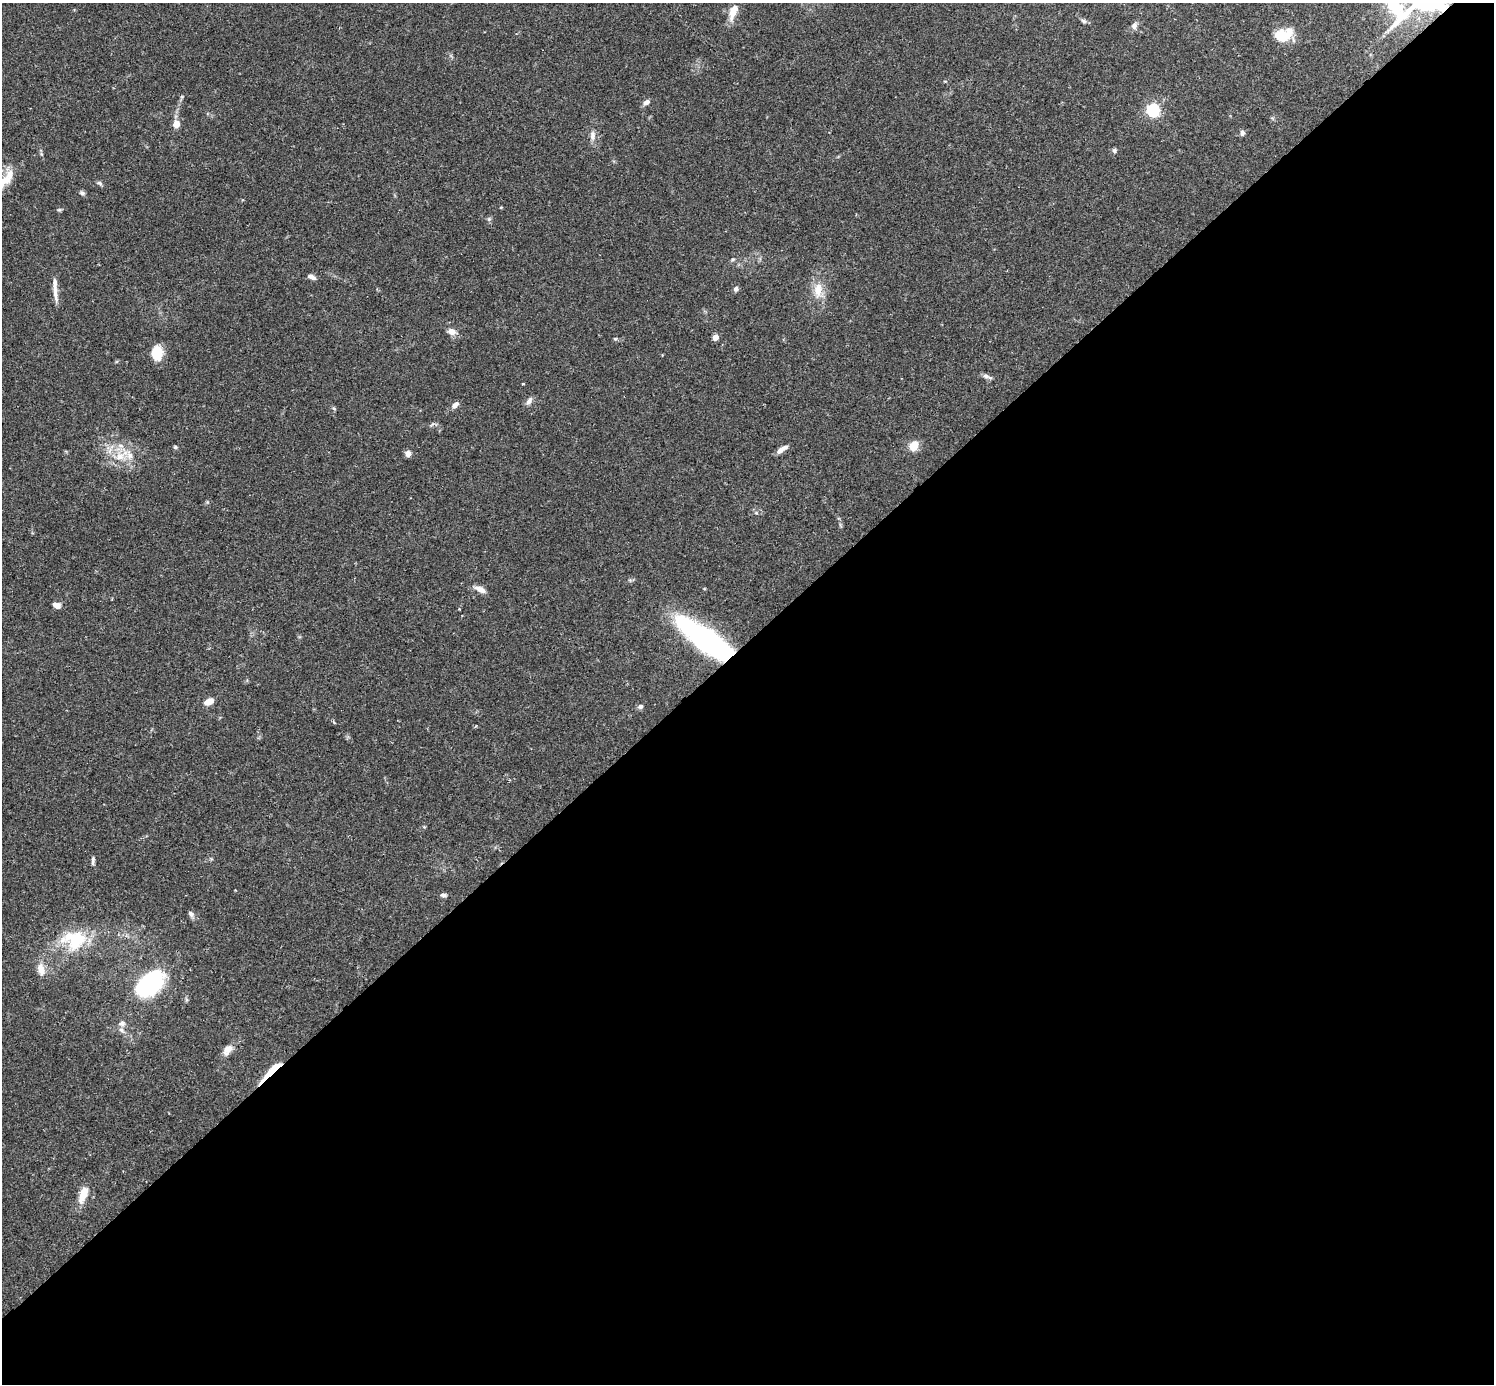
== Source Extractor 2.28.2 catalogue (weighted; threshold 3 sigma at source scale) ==
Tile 12 of 4 x 4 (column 4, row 3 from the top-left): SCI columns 4518-6009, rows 1572-2953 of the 6041 x 6040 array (HDU 1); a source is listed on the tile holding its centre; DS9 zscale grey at full resolution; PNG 1496 x 1386 px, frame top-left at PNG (2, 3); no overlay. Shown black and unused: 54% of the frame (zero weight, under 2 of 3 exposures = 2% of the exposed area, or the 3 px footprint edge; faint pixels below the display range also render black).
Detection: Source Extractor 2.28.2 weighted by HDU 2 'WHT'; one run over the whole footprint, this tile lists its part. Background 0.101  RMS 0.0058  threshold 0.0263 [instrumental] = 3 sigma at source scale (4.5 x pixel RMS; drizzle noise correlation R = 1.50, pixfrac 1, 0.05/0.05 arcsec/px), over >= 5 px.
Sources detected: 59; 2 inside a brighter object's white glare — not listed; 5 inside a brighter listed object's ellipse — not listed separately; the other 52 listed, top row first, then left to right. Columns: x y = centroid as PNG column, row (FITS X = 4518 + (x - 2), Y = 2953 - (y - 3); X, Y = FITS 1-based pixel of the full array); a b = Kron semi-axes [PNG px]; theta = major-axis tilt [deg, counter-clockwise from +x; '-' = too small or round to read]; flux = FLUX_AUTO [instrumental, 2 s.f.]
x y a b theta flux
733 12 20 9 69 7.1
1083 21 8 5 -27 1.2
1134 26 9 7 72 2.3
1282 36 27 14 26 13
646 102 9 5 34 2.4
1153 110 6 5 - 100
176 124 8 7 - 5.1
1242 133 7 6 - 1.7
593 135 14 7 -89 3.4
1114 150 6 5 - 1.3
4 181 28 15 27 12
99 183 8 5 -27 1.2
82 193 8 5 -9 1.3
501 207 4 3 - 0.42
59 210 6 4 18 0.79
489 219 5 5 - 0.97
733 259 6 4 18 0.74
311 277 9 5 -25 2.4
736 289 7 6 - 1.5
818 290 22 12 87 9.1
55 293 25 6 -84 4.3
452 332 10 7 -20 3.8
715 337 4 4 - 5.6
615 339 5 5 - 0.76
157 353 15 12 87 12
987 376 13 5 -23 2
523 384 3 2 - 0.6
529 401 12 6 53 2.2
455 405 8 5 48 3.2
914 446 8 7 - 10
175 447 5 4 - 0.92
780 450 10 6 38 3.1
408 454 6 6 - 3.4
120 456 16 11 20 8.9
756 513 6 4 -1 0.82
480 589 15 6 -25 4
57 605 9 6 -21 3.1
706 641 46 14 -36 170
209 702 9 6 25 6.3
640 706 7 6 - 1.5
334 722 5 4 - 0.78
93 860 12 4 84 1.5
443 895 9 5 -4 1.4
191 914 9 6 -52 1.8
75 940 31 22 -4 29
41 969 17 9 -79 5.8
149 983 27 21 44 68
122 1023 10 7 1 2
121 1030 8 5 -35 1.7
227 1050 14 9 53 4.4
270 1074 28 4 38 13
83 1195 21 9 70 8.9
Overlapping masked pixels (flux is a lower limit): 2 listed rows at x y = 706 641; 270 1074
Isophote crosses this tile's border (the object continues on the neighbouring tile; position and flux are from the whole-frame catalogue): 1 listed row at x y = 4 181